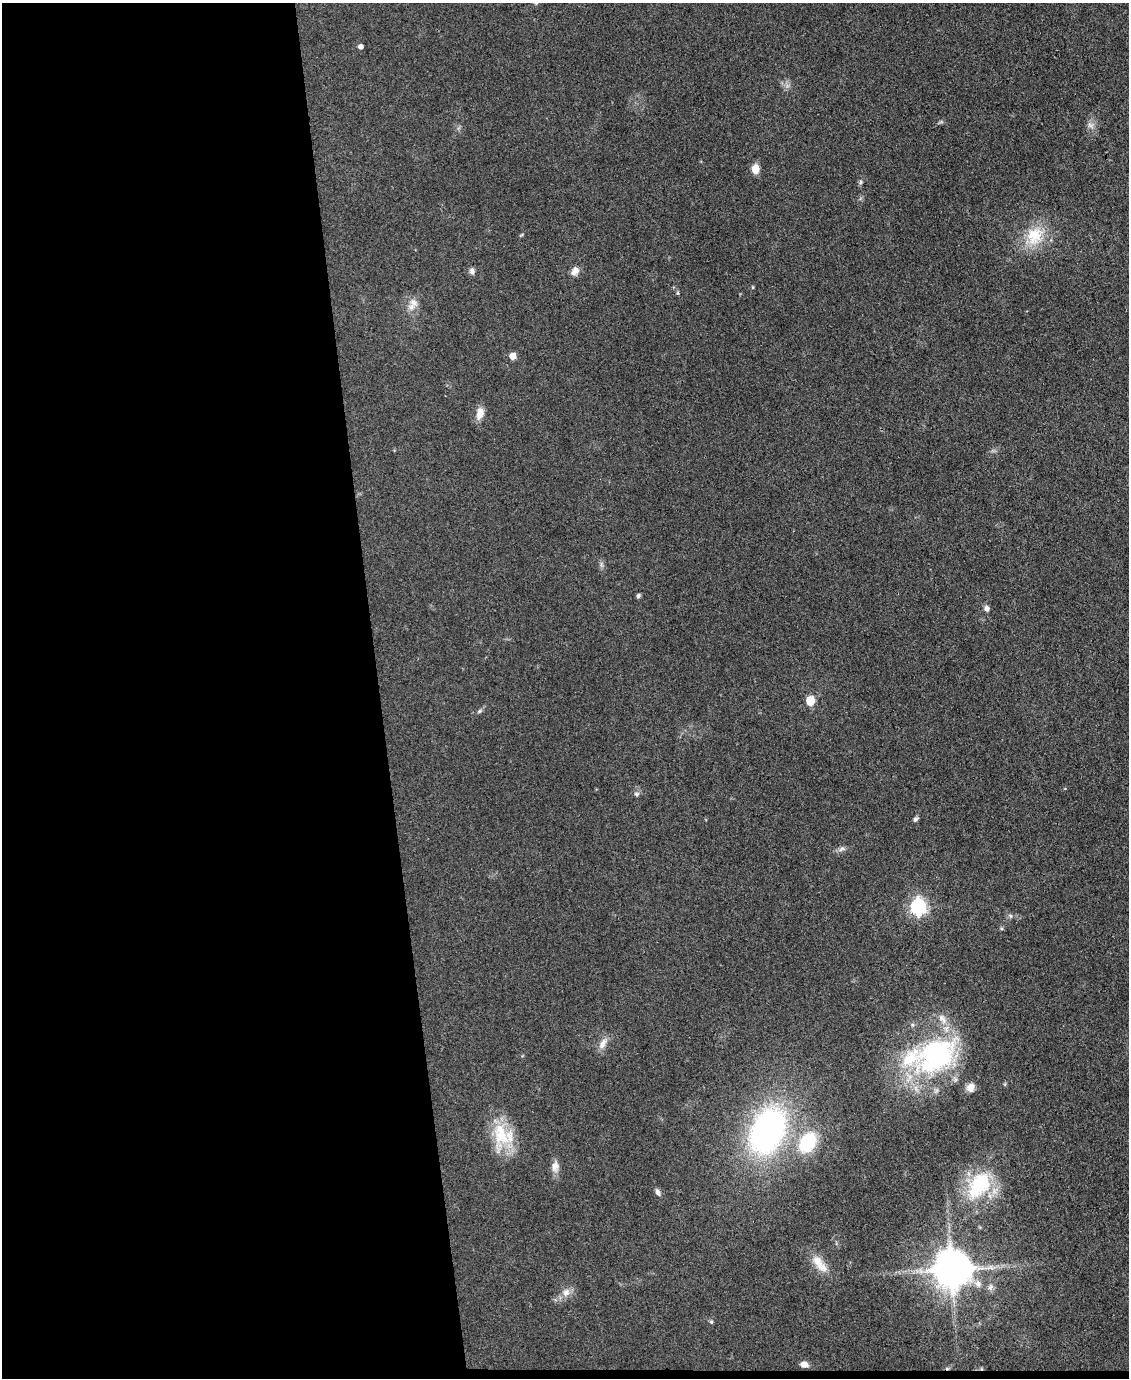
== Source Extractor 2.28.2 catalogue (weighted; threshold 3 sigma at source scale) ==
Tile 9 of 4 x 3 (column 1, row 3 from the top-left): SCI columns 1-1127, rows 232-1607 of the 4509 x 4485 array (HDU 1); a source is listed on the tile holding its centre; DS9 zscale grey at full resolution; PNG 1131 x 1380 px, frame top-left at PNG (2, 3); no overlay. Shown black and unused: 34% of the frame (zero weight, under 3 of 4 exposures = <1% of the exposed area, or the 3 px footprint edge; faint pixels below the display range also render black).
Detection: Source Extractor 2.28.2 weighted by HDU 2 'WHT'; one run over the whole footprint, this tile lists its part. Background 0.0813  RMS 0.0064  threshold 0.0286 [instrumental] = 3 sigma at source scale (4.5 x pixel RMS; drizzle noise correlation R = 1.50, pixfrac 1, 0.05/0.05 arcsec/px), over >= 5 px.
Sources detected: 40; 1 too faint to see at this stretch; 1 cosmic-ray / hot-pixel residue — not listed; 2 inside a brighter listed object's ellipse — not listed separately; the other 36 listed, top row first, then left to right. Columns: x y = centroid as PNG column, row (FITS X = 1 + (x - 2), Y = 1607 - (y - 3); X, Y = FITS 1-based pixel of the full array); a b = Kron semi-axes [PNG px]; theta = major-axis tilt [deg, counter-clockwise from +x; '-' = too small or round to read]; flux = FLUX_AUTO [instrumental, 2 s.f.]
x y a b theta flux
361 46 5 4 - 2.5
755 169 11 8 86 5.9
860 182 6 4 89 1.1
1034 236 29 24 72 23
472 271 8 6 -76 2.2
575 271 12 9 47 3.9
753 287 4 4 - 0.65
678 293 5 4 - 0.82
414 302 15 10 -64 5.6
513 356 5 5 - 8
480 413 15 8 75 6.2
638 596 5 4 - 1.6
987 608 7 6 - 2.4
810 701 6 5 - 23
479 711 8 5 28 1.3
636 794 7 6 - 1.4
915 819 7 5 64 1.5
842 849 12 6 22 2.2
918 907 7 6 - 170
1001 928 5 4 - 0.8
603 1043 18 8 60 5
936 1055 63 44 31 120
971 1087 12 10 67 4.3
767 1131 41 27 65 190
501 1135 39 23 -86 28
807 1142 19 14 58 38
555 1166 16 9 84 4.6
979 1185 43 27 56 47
658 1192 10 6 -62 2.1
819 1264 31 12 -51 11
951 1269 11 10 - 2100
978 1284 11 9 -47 4.1
990 1287 10 7 76 2.6
566 1292 12 10 68 4.7
711 1322 5 4 - 0.9
804 1365 9 6 -10 3.7